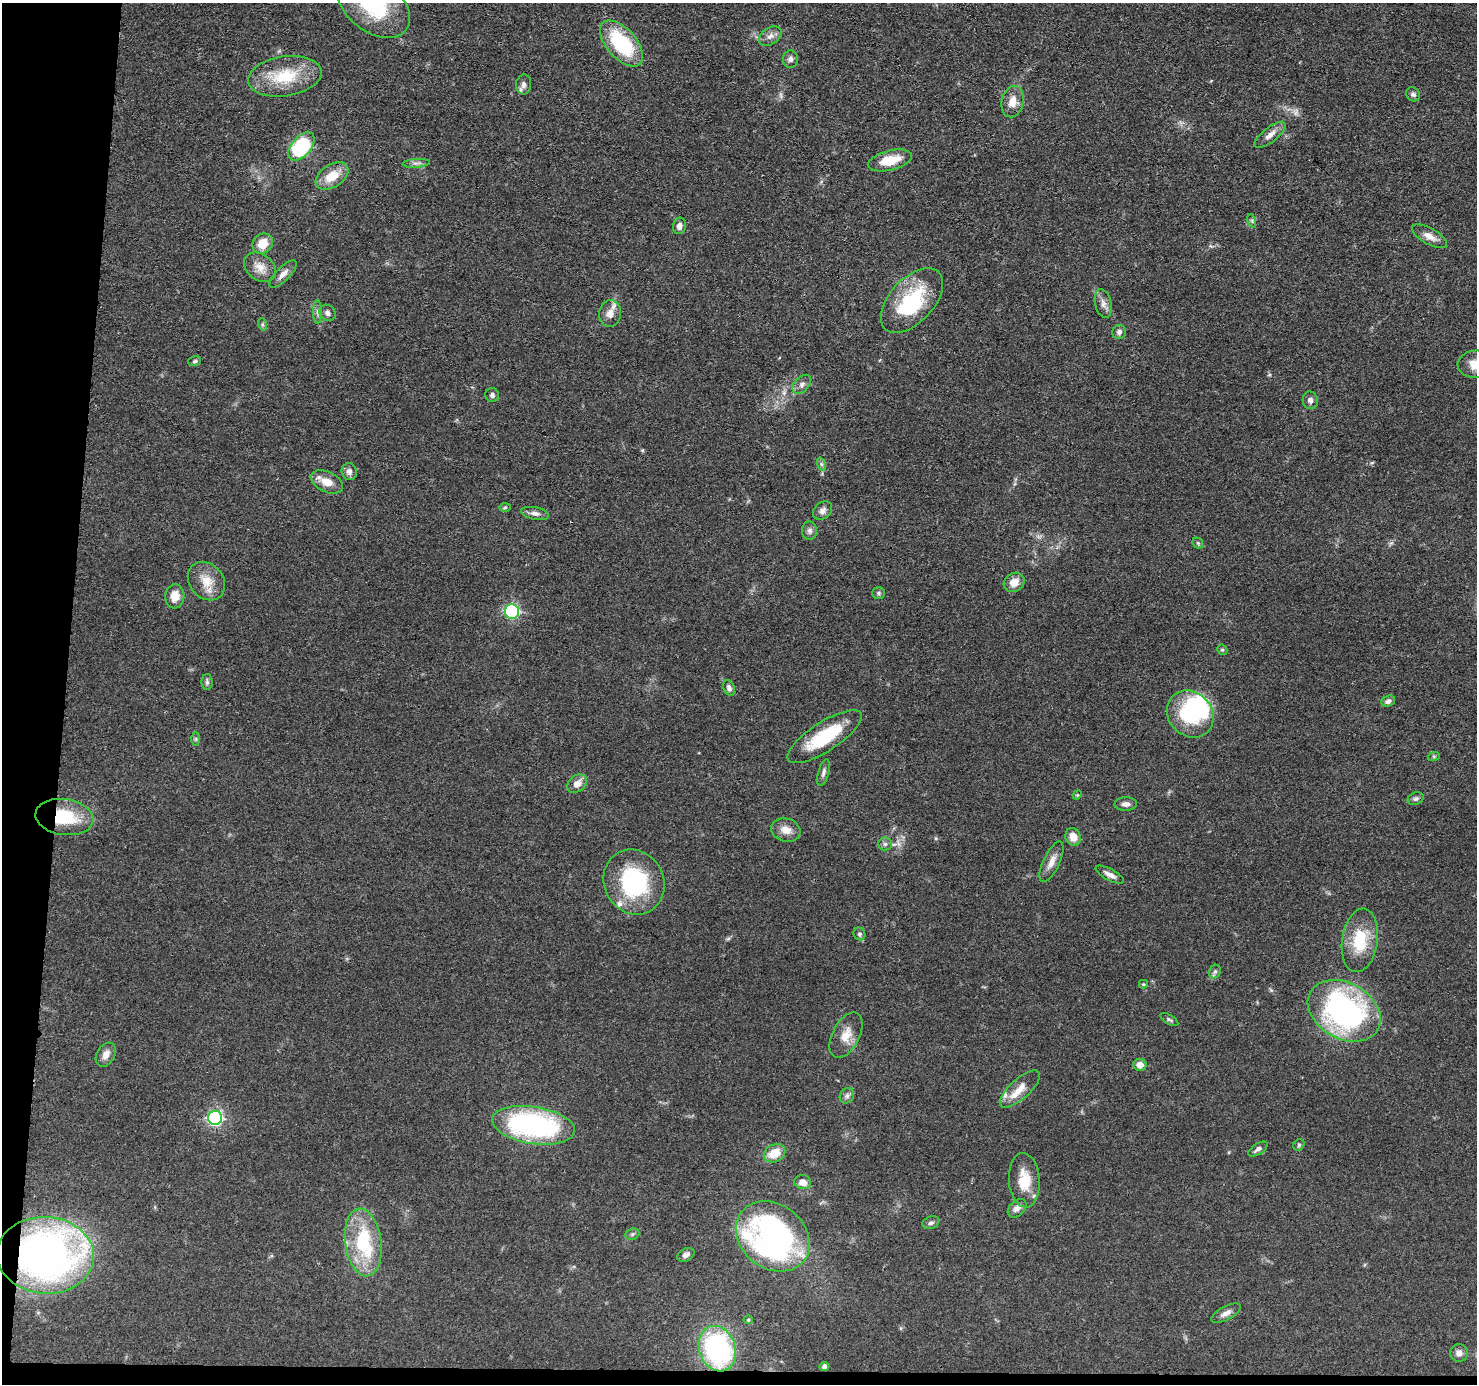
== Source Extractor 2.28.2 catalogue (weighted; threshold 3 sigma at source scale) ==
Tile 7 of 3 x 3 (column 1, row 3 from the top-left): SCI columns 5-1479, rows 203-1584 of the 4434 x 4459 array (HDU 1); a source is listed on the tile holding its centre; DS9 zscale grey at full resolution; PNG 1479 x 1386 px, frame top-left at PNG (2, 3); each listed source drawn as its Kron ellipse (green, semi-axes under 4 px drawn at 4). Shown black and unused: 5% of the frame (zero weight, under 3 of 4 exposures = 1% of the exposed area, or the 3 px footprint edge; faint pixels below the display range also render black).
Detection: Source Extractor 2.28.2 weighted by HDU 2 'WHT'; one run over the whole footprint, this tile lists its part. Background 0.0473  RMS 0.005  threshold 0.0225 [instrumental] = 3 sigma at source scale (4.5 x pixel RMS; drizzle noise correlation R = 1.50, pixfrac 1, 0.05/0.05 arcsec/px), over >= 5 px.
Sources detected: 99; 1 too faint to see at this stretch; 2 inside a brighter object's white glare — neither listed nor drawn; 2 inside a brighter listed object's ellipse — not listed separately; the other 94 listed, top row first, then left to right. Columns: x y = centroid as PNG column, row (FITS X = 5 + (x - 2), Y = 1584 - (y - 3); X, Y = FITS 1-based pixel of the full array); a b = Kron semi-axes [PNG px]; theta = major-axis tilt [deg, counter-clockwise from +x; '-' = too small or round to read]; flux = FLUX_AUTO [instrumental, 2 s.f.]
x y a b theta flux
374 5 41 27 -38 39
770 36 12 8 33 2.7
622 43 28 14 -48 38
790 59 9 7 90 2
285 76 37 20 9 23
524 84 10 7 84 2.4
1413 94 7 6 - 1.4
1013 102 16 11 77 6.2
1270 135 19 7 39 3.6
301 146 16 9 49 38
890 160 22 10 14 11
416 163 14 4 4 1.6
332 176 18 11 32 10
1252 221 7 4 -72 0.86
679 226 8 6 72 2.5
1430 236 19 8 -29 4.2
263 244 11 9 41 8.7
260 267 17 13 -37 5.8
283 274 18 7 45 3.2
912 300 39 22 47 38
1103 304 14 8 -77 3.1
317 312 11 4 -90 1.6
328 313 9 7 -45 1.8
610 313 13 11 84 4.7
262 324 6 4 -72 0.81
1119 332 7 6 - 1.7
195 361 6 5 - 0.89
1476 364 19 13 3 8.6
802 384 11 7 47 2.3
492 395 7 7 - 1.6
1310 400 9 7 -78 2
821 464 7 4 -71 0.9
349 472 8 7 - 2.5
327 482 17 10 -25 6.6
505 507 6 4 2 0.67
822 511 10 8 41 2.4
535 513 14 6 -12 2.1
809 531 9 7 -89 1.8
1198 543 6 4 -46 0.7
206 581 21 17 -49 9.1
1014 582 11 9 35 5.4
878 593 6 6 - 0.98
175 596 12 9 86 6.2
512 611 7 7 - 68
1222 650 5 5 - 0.74
207 682 8 5 -89 1.1
729 688 8 5 -67 1.8
1388 701 7 5 22 1.9
1190 714 25 22 -47 37
824 737 43 14 33 26
196 739 7 4 90 0.77
1434 756 6 4 18 0.62
823 773 14 5 74 1.8
577 784 11 8 41 4.1
1077 795 5 4 - 0.49
1416 799 8 6 21 1.3
1126 804 11 6 0 2.2
64 817 29 18 -7 24
786 830 15 11 -17 5
1073 837 9 7 -68 5.4
885 844 6 6 - 1.3
1052 862 22 8 65 4.7
1110 875 16 5 -28 3
634 882 33 30 -62 50
859 934 6 5 - 1
1360 940 32 18 82 20
1215 972 7 5 67 1.2
1143 984 4 4 - 0.56
1344 1011 39 28 -29 120
1169 1020 10 4 -31 0.98
846 1035 24 13 62 7.9
106 1055 13 9 59 3.6
1140 1065 6 6 - 4.2
1020 1089 25 10 42 7.3
847 1096 8 7 - 1.6
215 1118 7 7 - 94
533 1125 42 18 -9 96
1299 1145 6 5 - 0.74
1258 1149 11 5 32 1.7
775 1153 11 8 27 8.9
1024 1180 27 15 -86 12
803 1182 8 7 - 4
1017 1208 11 7 45 2.8
931 1223 9 6 18 1.4
632 1234 7 5 21 0.97
773 1236 40 32 -39 150
363 1242 34 18 -82 37
46 1255 48 38 -3 220
686 1255 9 6 28 1.8
1226 1313 16 6 28 2.9
748 1320 4 4 - 0.54
717 1349 23 18 -70 77
1459 1353 9 8 - 2.7
824 1366 5 4 - 1.7
Overlapping masked pixels (flux is a lower limit): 2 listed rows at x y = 64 817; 46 1255
Isophote crosses this tile's border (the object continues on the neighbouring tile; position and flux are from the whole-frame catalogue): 2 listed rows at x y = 374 5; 1476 364